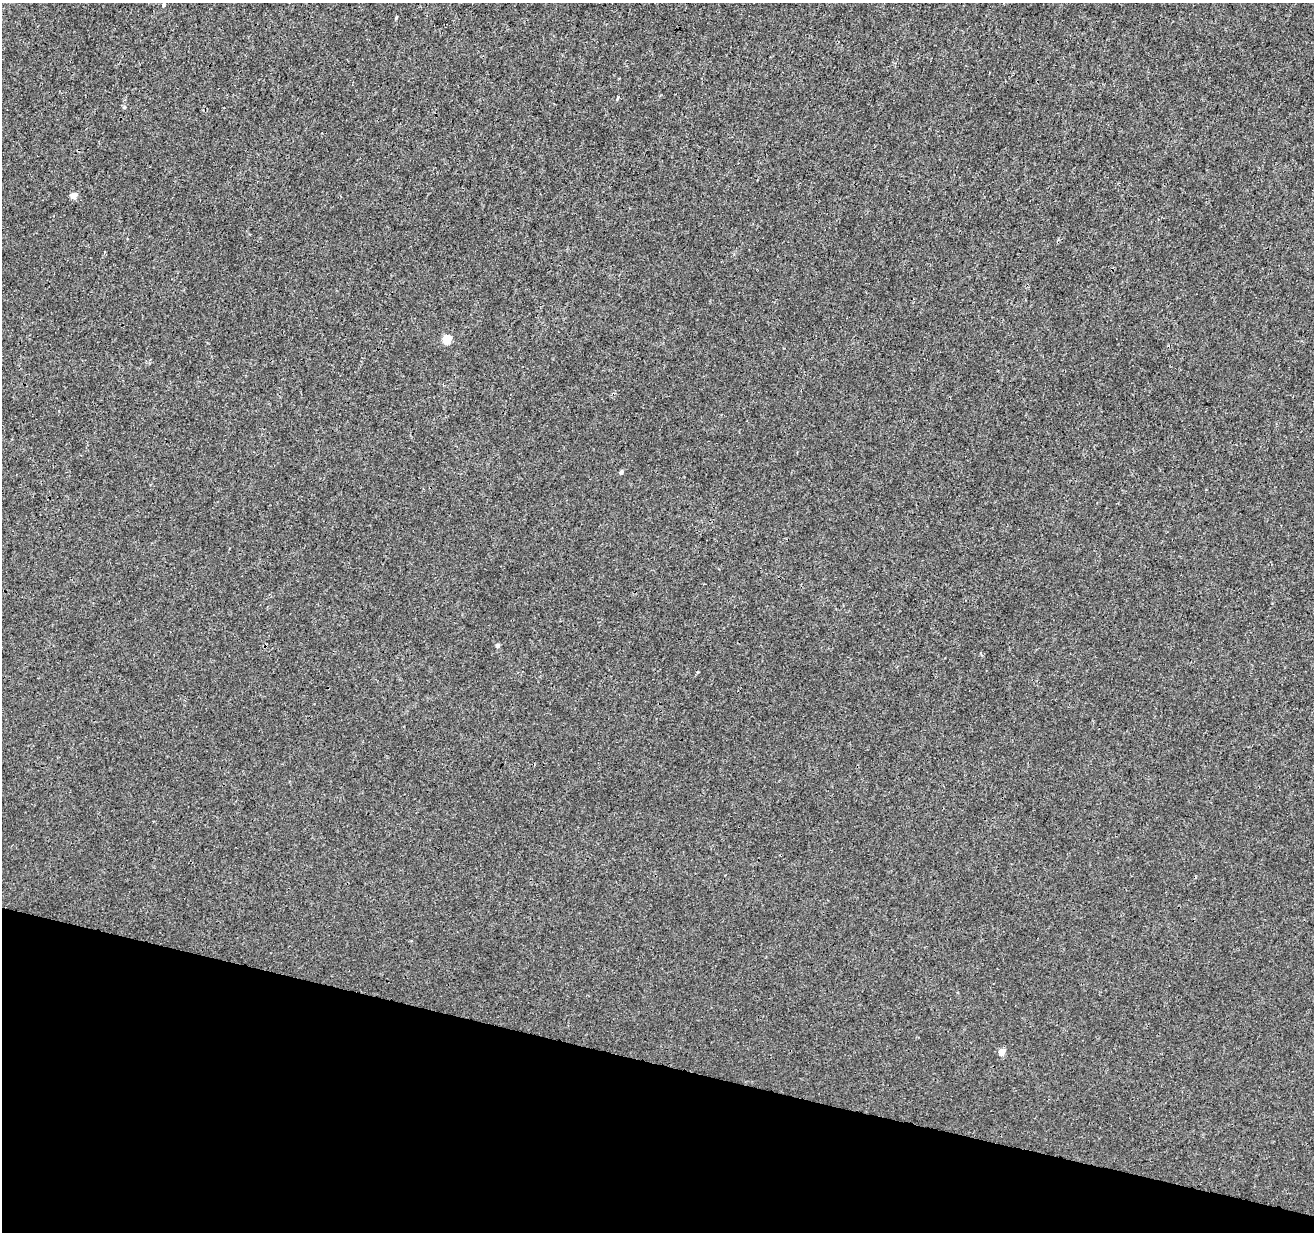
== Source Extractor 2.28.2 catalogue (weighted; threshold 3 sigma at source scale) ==
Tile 15 of 4 x 4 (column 3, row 4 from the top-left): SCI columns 2631-3942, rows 283-1512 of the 5253 x 5424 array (HDU 1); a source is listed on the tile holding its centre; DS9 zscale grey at full resolution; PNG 1316 x 1234 px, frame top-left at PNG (2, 3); no overlay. Shown black and unused: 14% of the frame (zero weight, under 3 of 4 exposures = <1% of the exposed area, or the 3 px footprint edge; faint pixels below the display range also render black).
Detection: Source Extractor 2.28.2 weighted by HDU 2 'WHT'; one run over the whole footprint, this tile lists its part. Background -9.72e-05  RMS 0.0016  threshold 0.00738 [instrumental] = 3 sigma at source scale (4.5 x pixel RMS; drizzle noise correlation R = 1.50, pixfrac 1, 0.0396/0.0396 arcsec/px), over >= 5 px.
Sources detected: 10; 1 cosmic-ray / hot-pixel residue — not listed; the other 9 listed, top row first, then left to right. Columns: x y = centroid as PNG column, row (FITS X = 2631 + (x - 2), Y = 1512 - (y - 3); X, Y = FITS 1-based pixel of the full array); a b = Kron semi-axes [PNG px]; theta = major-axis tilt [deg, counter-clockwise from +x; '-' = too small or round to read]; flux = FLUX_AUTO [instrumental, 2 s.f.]
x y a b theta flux
163 5 4 4 - 0.2
396 17 4 3 - 0.19
617 99 5 3 - 0.15
124 107 5 4 - 0.23
74 195 5 4 - 2
447 339 5 5 - 5.8
621 472 5 4 - 0.32
497 645 5 4 - 0.37
1002 1052 6 5 - 1.7